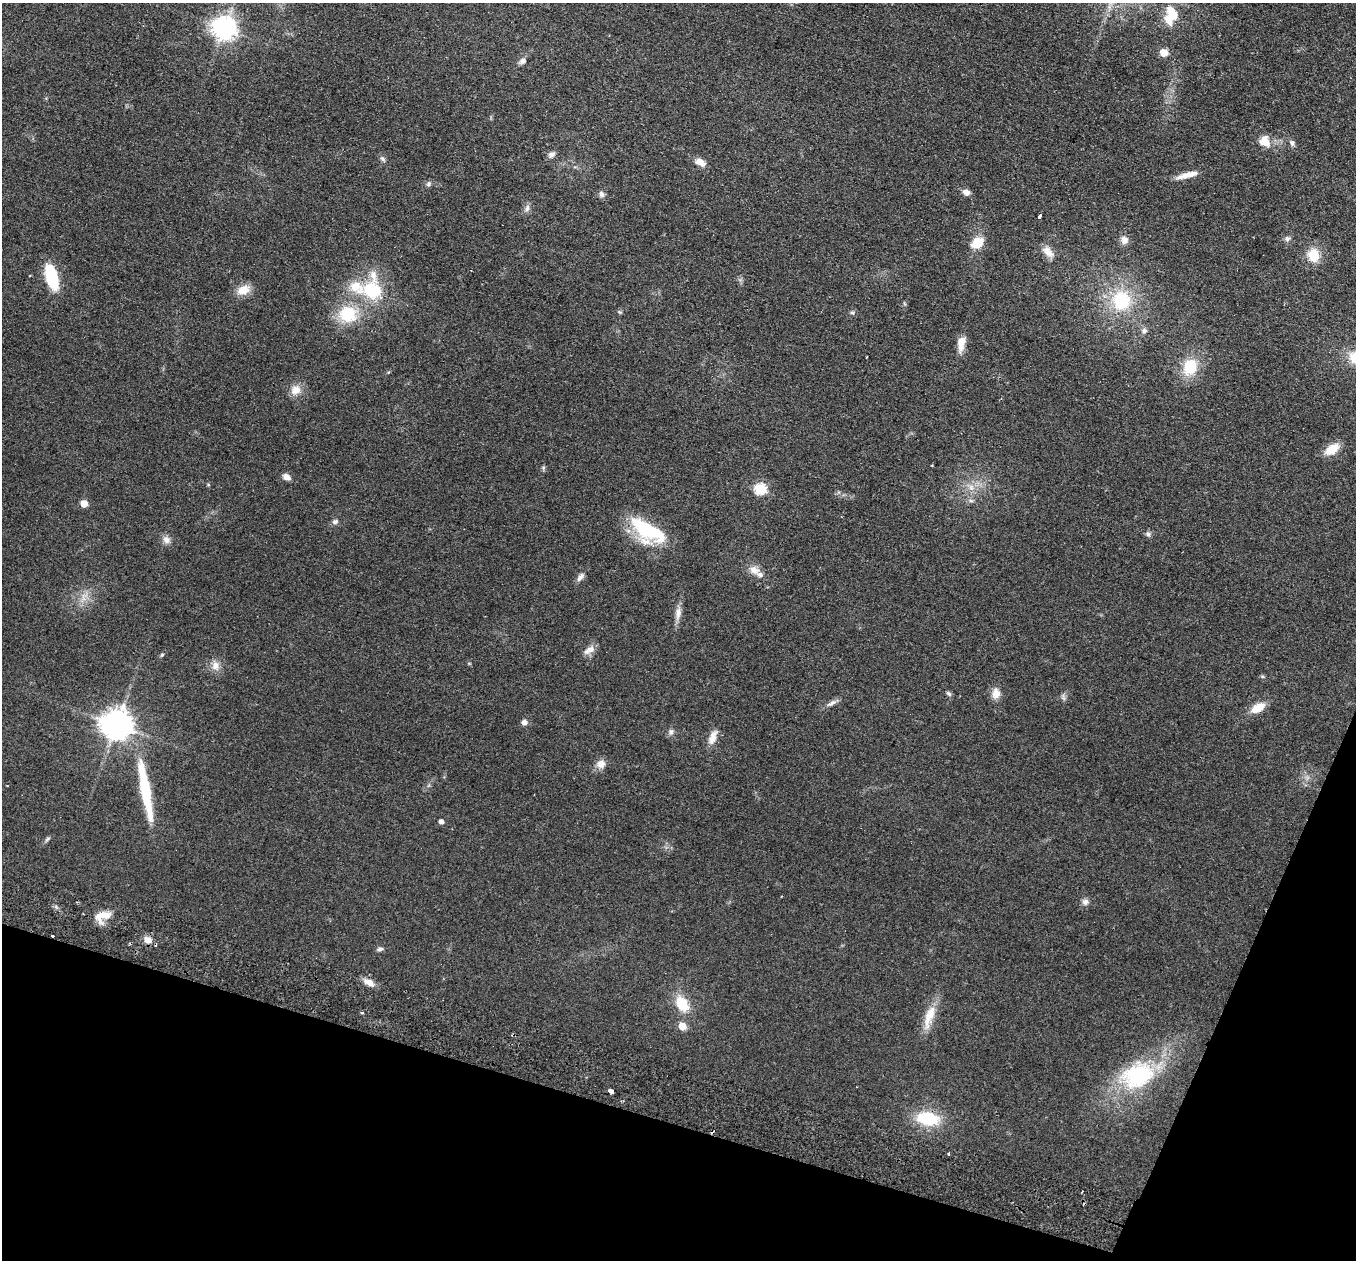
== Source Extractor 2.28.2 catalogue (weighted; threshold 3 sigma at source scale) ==
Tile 15 of 4 x 4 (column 3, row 4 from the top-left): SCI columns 2733-4086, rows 320-1577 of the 5464 x 5543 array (HDU 1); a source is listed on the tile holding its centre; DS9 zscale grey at full resolution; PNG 1358 x 1262 px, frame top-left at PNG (2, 3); no overlay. Shown black and unused: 15% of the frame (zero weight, under 2 of 3 exposures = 3% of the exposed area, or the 3 px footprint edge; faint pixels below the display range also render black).
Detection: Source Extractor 2.28.2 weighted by HDU 2 'WHT'; one run over the whole footprint, this tile lists its part. Background 0.114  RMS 0.011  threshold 0.0476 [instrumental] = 3 sigma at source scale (4.5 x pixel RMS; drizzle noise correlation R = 1.50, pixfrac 1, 0.05/0.05 arcsec/px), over >= 5 px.
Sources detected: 89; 1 too faint to see at this stretch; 1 inside a brighter object's white glare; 2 cosmic-ray / hot-pixel residue — not listed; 7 inside a brighter listed object's ellipse — not listed separately; the other 78 listed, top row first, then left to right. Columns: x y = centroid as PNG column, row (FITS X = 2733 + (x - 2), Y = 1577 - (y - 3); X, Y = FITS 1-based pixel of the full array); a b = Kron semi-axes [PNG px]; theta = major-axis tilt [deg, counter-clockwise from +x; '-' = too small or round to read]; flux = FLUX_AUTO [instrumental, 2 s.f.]
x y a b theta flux
1172 13 24 15 -74 22
224 28 8 8 - 860
1164 53 5 5 - 22
522 61 11 7 21 4.1
1264 143 20 8 -18 10
1292 143 9 6 -67 3.2
551 155 10 8 36 4.2
382 159 10 6 -53 2.9
700 162 11 7 -31 9.7
1187 175 27 6 15 13
428 184 8 6 65 2.6
966 192 8 6 -22 6.2
602 194 9 7 -68 3.5
527 209 11 7 68 4.5
1039 216 4 3 - 10
1287 239 9 7 21 3.4
1124 240 10 9 - 6.5
977 243 13 10 36 20
1048 252 18 10 -47 10
1313 255 14 12 -70 23
52 277 21 9 -73 66
244 290 15 10 26 15
372 290 18 16 -20 52
1121 301 23 21 83 61
619 312 7 5 -21 1.5
852 313 6 4 -28 1.7
347 314 20 18 3 44
1144 331 7 7 - 3.5
961 343 20 8 79 12
1190 367 19 16 69 35
296 390 14 12 43 11
1332 449 17 10 32 18
543 468 6 5 - 1.7
286 477 8 6 -26 6.8
208 485 5 3 - 1
971 487 10 8 -59 7
760 489 6 6 - 92
971 501 7 4 -2 2.2
84 503 5 5 - 16
335 522 9 7 23 3.2
651 531 43 20 -25 66
1148 534 8 6 -63 2.8
166 540 11 9 -62 6.2
754 570 15 11 -23 9.3
580 577 12 6 51 4.7
83 598 16 8 82 9.5
678 613 18 8 85 8.1
589 650 18 8 29 7.2
162 655 6 4 45 1.4
215 666 13 10 -85 9
1262 676 6 4 -19 1.3
996 693 13 10 79 9.3
949 694 8 5 -50 2.2
1063 697 10 6 -80 2.9
832 703 16 6 30 4.9
1258 708 16 9 29 16
524 722 6 6 - 5.3
117 725 10 9 - 1600
671 732 9 8 - 3.6
713 737 21 9 68 9.9
601 764 10 9 - 9.4
145 790 65 9 -80 83
441 822 5 4 - 4.5
47 839 10 4 45 2.2
1085 902 9 9 - 4.3
103 916 22 12 22 16
52 936 3 3 - 2.8
148 940 10 8 -34 7.8
380 949 9 5 14 2.6
369 982 15 8 -27 8.1
682 1004 23 14 -59 26
362 1013 3 2 - 1.9
929 1017 37 11 72 21
682 1026 5 5 - 21
1137 1075 47 35 24 95
611 1091 5 3 - 10
928 1119 26 15 -9 49
949 1153 3 3 - 3.3
Overlapping masked pixels (flux is a lower limit): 1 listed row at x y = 52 936